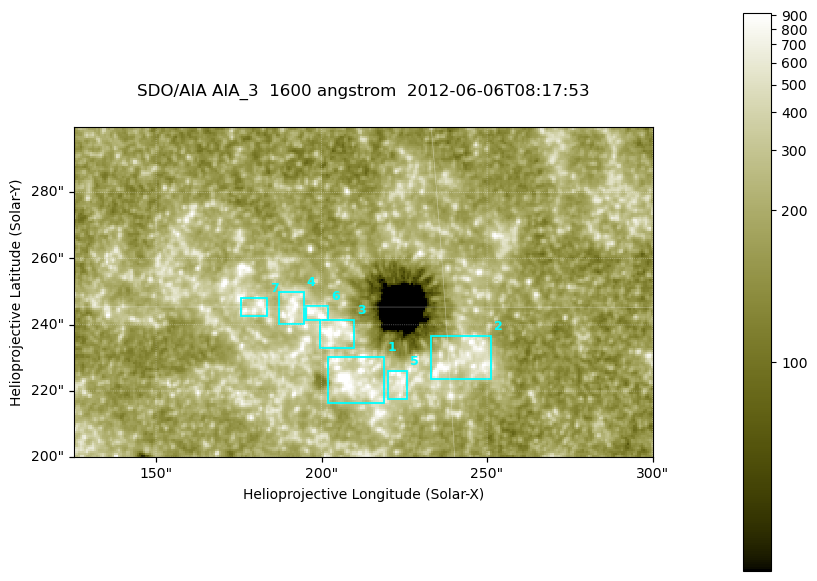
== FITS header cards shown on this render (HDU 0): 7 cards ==
TELESCOP= 'SDO/AIA '
INSTRUME= 'AIA_3   '
WAVELNTH=                 1600
WAVEUNIT= 'angstrom'
DATE-OBS= '2012-06-06T08:17:53.12'
CTYPE1  = 'HPLN-TAN'
CTYPE2  = 'HPLT-TAN'

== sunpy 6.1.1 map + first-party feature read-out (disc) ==
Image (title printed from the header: SDO/AIA AIA_3  1600 angstrom  2012-06-06T08:17:53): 287 x 164 px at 0.609 arcsec/px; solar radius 946 arcsec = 1552 px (partial field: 0.6% of the solar disc is inside the frame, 100% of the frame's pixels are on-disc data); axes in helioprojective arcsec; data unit not stated in the header (colour bar unlabelled)
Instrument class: DISC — disc imager (sunpy class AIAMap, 1600 A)
Bright regions (active regions / flare kernels): reference = the on-disc median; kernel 3 px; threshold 5 sigma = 351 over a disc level ~187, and >= 1.15x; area >= 47 px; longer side >= 3 px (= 1.8 arcsec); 7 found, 7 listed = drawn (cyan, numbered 1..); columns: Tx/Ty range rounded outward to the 2 arcsec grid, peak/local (2 s.f.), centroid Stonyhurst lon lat
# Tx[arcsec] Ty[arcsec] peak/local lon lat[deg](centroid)
1 202..220 216..232 11 +13 +14
2 232..252 224..238 6 +15 +14
3 198..210 232..242 6 +13 +15
4 186..196 240..250 4.7 +12 +15
5 220..226 216..226 4.5 +14 +14
6 194..202 240..246 5.5 +12 +15
7 176..184 242..248 4.8 +11 +15